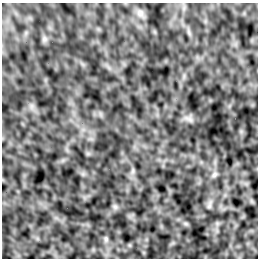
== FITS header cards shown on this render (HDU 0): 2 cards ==
NAXIS1  =                  256 /Number of positions along axis 1
NAXIS2  =                  256 /Number of positions along axis 2

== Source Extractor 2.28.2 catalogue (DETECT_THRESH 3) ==
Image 256 x 256 px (HDU 0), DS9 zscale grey, 1 PNG px = 1 image px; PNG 260 x 260 px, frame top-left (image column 1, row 256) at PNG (2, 3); no overlay
Background -2.94e-04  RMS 0.002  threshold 0.00611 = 3 sigma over >= 5 px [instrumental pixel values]
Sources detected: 8; all 8 listed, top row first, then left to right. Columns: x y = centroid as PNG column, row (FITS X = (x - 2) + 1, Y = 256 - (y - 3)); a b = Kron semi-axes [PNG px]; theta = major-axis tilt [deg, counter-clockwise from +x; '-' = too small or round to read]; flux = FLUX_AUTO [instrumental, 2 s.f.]
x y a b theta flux
140 13 11 10 - 0.73
44 39 7 5 -90 0.35
189 119 13 4 -30 0.43
133 171 7 4 71 0.29
214 175 9 7 57 0.39
209 205 13 4 71 0.4
115 207 7 6 - 0.34
106 239 8 6 -89 0.33